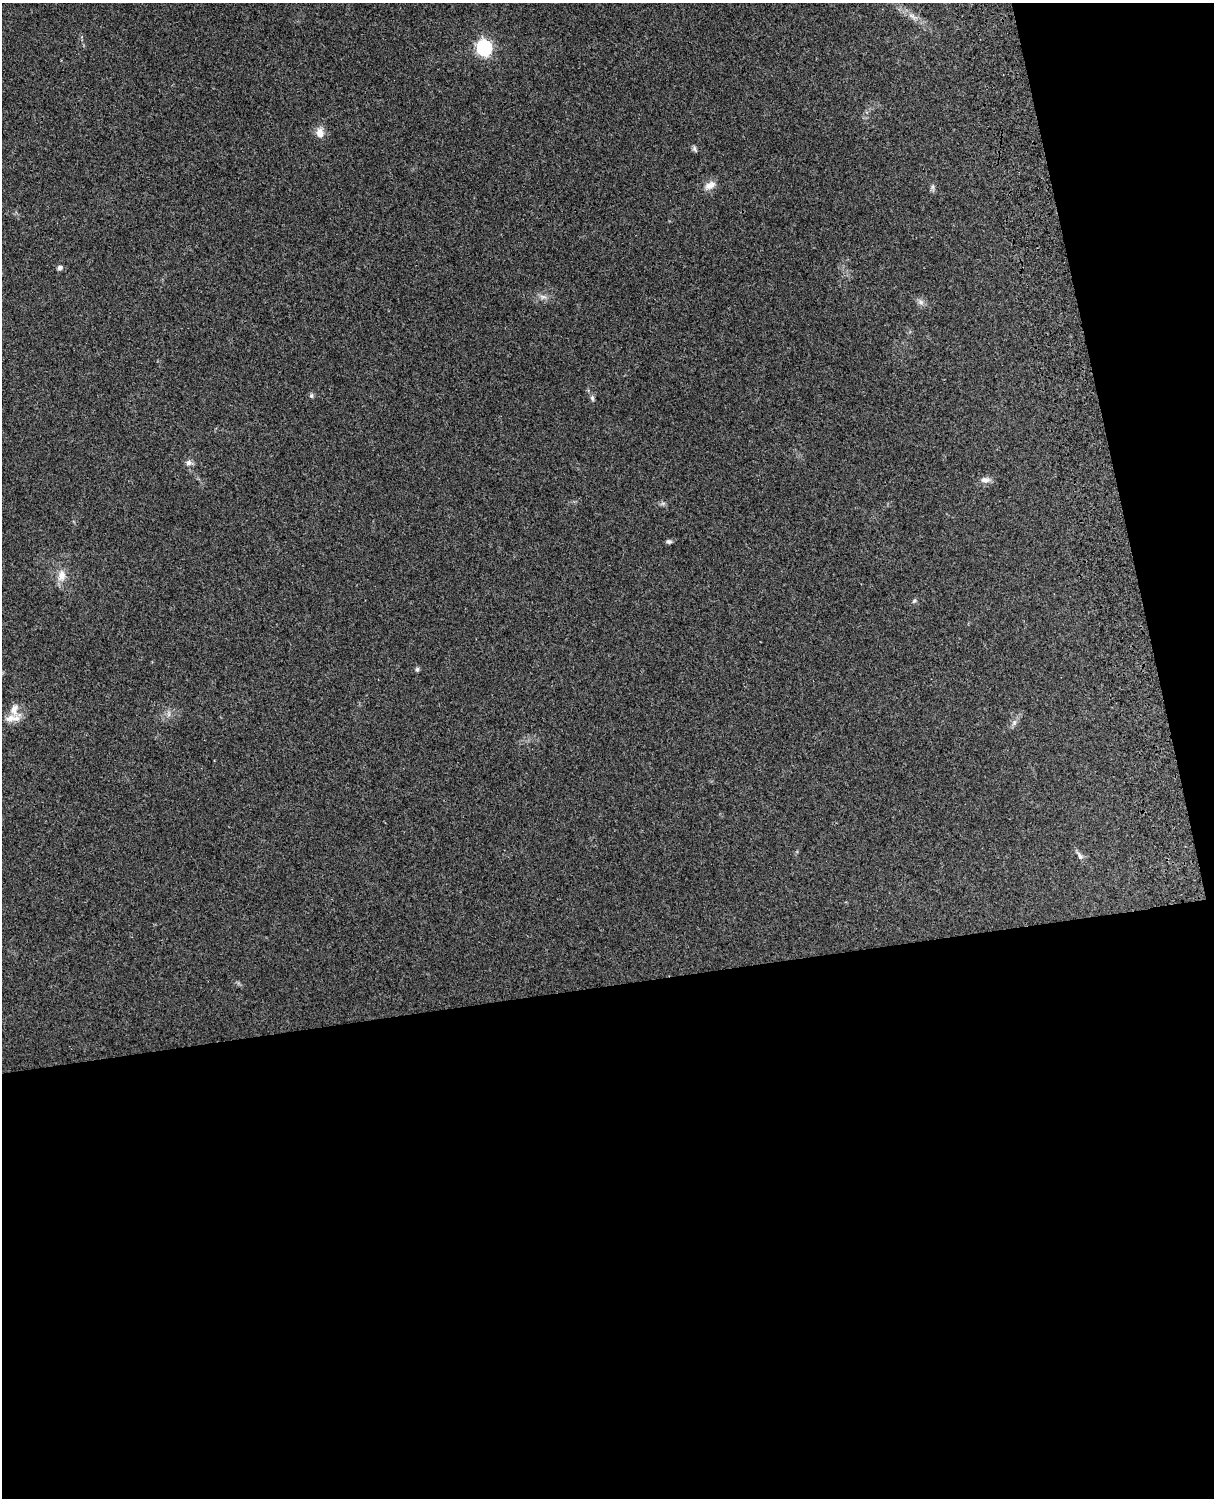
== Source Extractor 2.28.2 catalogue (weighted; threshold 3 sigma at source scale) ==
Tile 12 of 4 x 3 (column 4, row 3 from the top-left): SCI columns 3755-4966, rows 164-1659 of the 5087 x 4925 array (HDU 1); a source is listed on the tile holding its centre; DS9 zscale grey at full resolution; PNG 1216 x 1500 px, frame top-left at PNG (2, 3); no overlay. Shown black and unused: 39% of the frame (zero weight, under 3 of 4 exposures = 6% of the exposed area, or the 3 px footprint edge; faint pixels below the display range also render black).
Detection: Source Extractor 2.28.2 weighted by HDU 2 'WHT'; one run over the whole footprint, this tile lists its part. Background 0.285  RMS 0.0093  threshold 0.0419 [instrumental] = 3 sigma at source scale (4.5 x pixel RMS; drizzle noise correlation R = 1.50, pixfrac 1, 0.05/0.05 arcsec/px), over >= 5 px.
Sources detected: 23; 2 inside a brighter listed object's ellipse — not listed separately; the other 21 listed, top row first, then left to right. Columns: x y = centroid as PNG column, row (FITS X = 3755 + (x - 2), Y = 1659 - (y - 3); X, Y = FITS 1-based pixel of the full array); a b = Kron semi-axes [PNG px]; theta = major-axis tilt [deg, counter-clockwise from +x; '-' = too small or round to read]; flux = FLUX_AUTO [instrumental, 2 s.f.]
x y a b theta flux
912 16 14 4 -35 4.6
484 47 7 6 - 200
320 133 13 9 -87 8.1
695 149 9 4 -70 1.8
710 185 17 9 27 7.1
933 187 7 4 90 1.9
60 267 7 6 - 2.4
543 297 9 4 -8 2.8
921 302 8 6 -46 3.1
311 396 7 5 90 1.6
592 398 9 5 -77 2.1
188 463 8 7 - 3.2
985 480 13 8 0 4.7
669 541 7 5 -14 2.1
61 575 17 11 82 9.4
914 601 6 4 45 1.4
417 669 6 5 - 1.6
14 710 17 10 86 9
169 714 7 4 72 2.1
1014 722 8 6 70 2.9
1080 856 13 6 -58 3.4